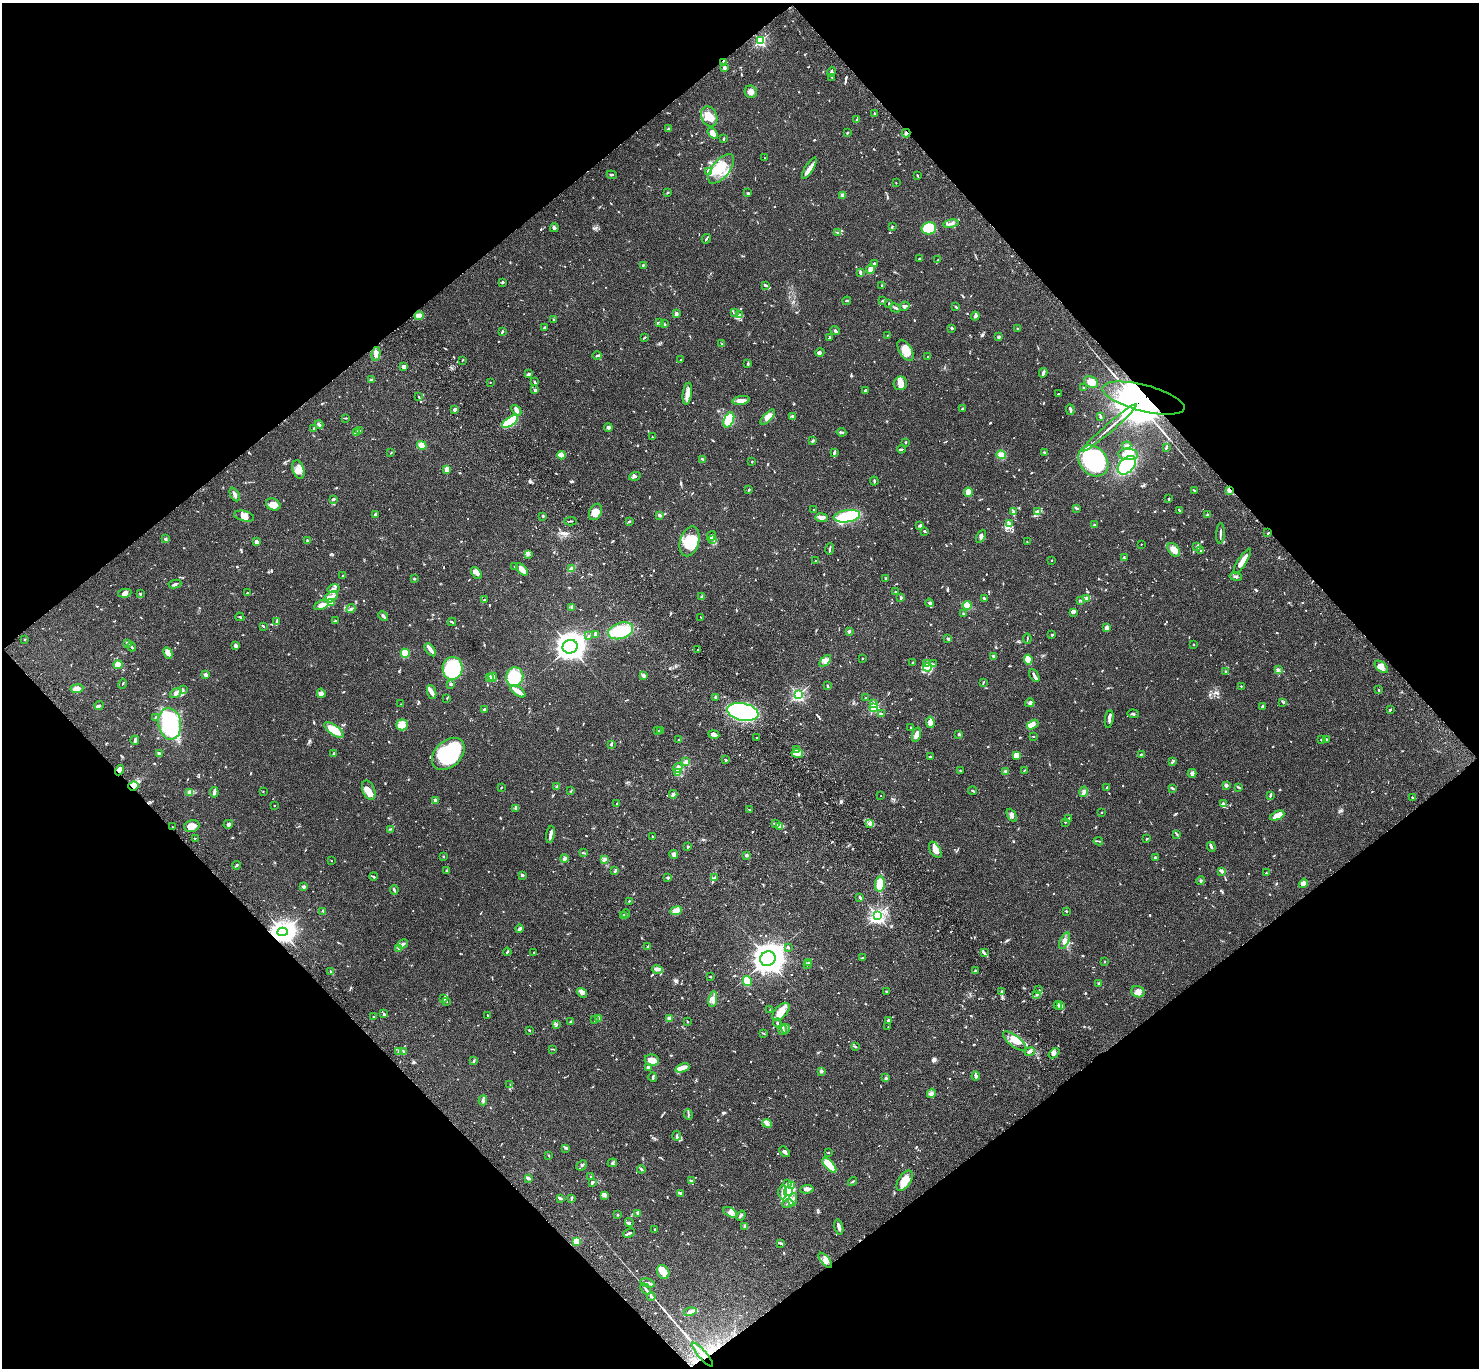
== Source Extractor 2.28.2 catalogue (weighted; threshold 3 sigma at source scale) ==
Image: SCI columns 103-6009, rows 384-5845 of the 6108 x 6088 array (HDU 1 of 3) = the unmasked area's bounding box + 8 px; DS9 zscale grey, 4 x 4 block average (1 PNG px = mean of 4 x 4 image px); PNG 1481 x 1370 px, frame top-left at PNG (2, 3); each listed source drawn as its Kron ellipse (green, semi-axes under 4 px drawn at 4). Shown black and unused: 50% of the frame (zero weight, under 3 of 4 exposures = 6% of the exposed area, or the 3 px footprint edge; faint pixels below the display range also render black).
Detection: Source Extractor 2.28.2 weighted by HDU 2 'WHT'. Background 0.0604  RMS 0.0053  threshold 0.0237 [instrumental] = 3 sigma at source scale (4.5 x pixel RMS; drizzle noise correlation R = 1.50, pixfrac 1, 0.05/0.05 arcsec/px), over >= 5 px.
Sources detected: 1199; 14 inside a brighter object's white glare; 4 cosmic-ray / hot-pixel residue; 4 long thin detections or spike segments (spike, bleed or trail) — neither listed nor drawn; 49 coinciding with a brighter row at this scale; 97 inside a brighter listed object's ellipse — not listed separately; of the other 1031, all 500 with FLUX_AUTO >= 2.06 (the completeness limit of this list) listed and drawn (531 fainter detections not listed), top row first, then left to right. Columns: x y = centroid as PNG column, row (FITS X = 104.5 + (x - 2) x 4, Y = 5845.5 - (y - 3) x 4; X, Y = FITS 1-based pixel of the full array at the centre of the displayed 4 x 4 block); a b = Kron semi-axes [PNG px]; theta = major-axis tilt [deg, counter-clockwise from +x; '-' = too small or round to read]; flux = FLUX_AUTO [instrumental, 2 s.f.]
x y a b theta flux
760 41 2 2 - 460
723 62 4 2 - 4.3
724 68 2 2 - 14
831 72 5 2 - 8.4
832 77 2 2 - 3
751 92 6 6 - 15
875 114 4 2 - 4.4
709 116 10 7 -67 44
856 120 2 2 - 2.5
668 129 3 2 - 6.1
713 133 6 3 -54 29
847 133 2 2 - 3
906 133 4 3 - 5.5
723 139 3 2 - 2.5
765 158 3 2 - 2.2
809 168 12 3 59 24
721 169 18 8 51 65
708 172 3 3 - 5.4
612 175 5 2 - 3
917 175 3 2 - 2.9
896 183 2 2 - 2.2
667 193 3 2 - 2.6
748 193 3 2 - 3
843 195 4 4 - 8.2
951 223 8 3 10 9.9
892 227 3 2 - 2.2
554 228 4 3 - 6.2
929 228 7 6 - 97
838 232 4 2 - 3.2
706 239 5 2 - 4.4
919 259 2 2 - 3.8
938 260 3 2 - 2.8
874 264 2 2 - 9.7
643 265 3 2 - 2.9
871 269 5 3 - 22
860 272 4 2 - 4.8
503 282 2 2 - 3.6
765 285 2 2 - 5
881 286 2 2 - 2.1
847 301 4 2 - 3.1
883 301 2 2 - 2.5
889 303 2 2 - 2.4
905 306 5 3 - 6.5
956 307 3 2 - 3.4
895 308 5 2 - 5.4
735 313 3 2 - 2.2
676 314 2 2 - 39
740 315 2 2 - 4
419 316 4 3 - 27
975 316 4 3 - 8.2
554 320 3 2 - 3.9
659 323 2 2 - 2.5
664 324 3 2 - 3.8
545 328 4 2 - 3.4
952 328 2 2 - 5.4
1017 329 2 2 - 5
835 330 5 2 - 4.7
503 331 3 2 - 3.5
887 335 2 2 - 2.4
999 337 2 2 - 32
644 338 3 2 - 3.1
830 338 3 2 - 3.3
722 344 2 2 - 2.9
905 350 12 6 -59 38
820 352 4 3 - 8.9
376 354 7 3 77 12
597 356 4 2 - 4.7
928 357 2 2 - 3.2
462 360 2 2 - 2.3
681 360 2 2 - 2.9
748 364 3 2 - 3.4
403 367 4 3 - 9.9
1043 373 4 3 - 6.5
529 374 3 2 - 6.8
371 380 3 2 - 7.2
490 382 2 2 - 4.2
535 382 4 2 - 5.3
1091 382 7 5 -28 30
900 383 7 6 - 20
1083 388 3 2 - 2.4
535 390 2 2 - 20
866 390 3 2 - 2.1
687 394 11 4 82 20
1058 394 2 2 - 2.2
419 397 3 2 - 3
1143 398 42 13 -15 12000
741 400 9 4 9 16
963 408 4 2 - 3
455 409 4 2 - 6.1
516 410 6 3 -50 11
1070 410 5 2 - 7.7
1101 416 2 2 - 2.2
768 417 9 4 46 24
793 417 3 2 - 2.3
346 418 3 2 - 2.4
729 420 8 5 68 65
510 422 9 4 34 150
319 425 4 2 - 8.1
608 427 4 3 - 5.8
313 428 2 2 - 2.9
1110 428 36 2 41 320
360 431 4 2 - 6.9
356 432 4 2 - 9.6
841 432 5 2 - 4.3
652 437 3 2 - 2.2
812 441 3 2 - 4.7
905 442 3 2 - 2.4
422 445 5 4 - 70
1127 446 4 3 - 8.8
1166 447 3 2 - 3.7
901 449 4 2 - 5
1044 452 2 2 - 3.3
391 453 3 2 - 2.2
834 453 3 2 - 4
1128 454 10 6 -3 31
561 455 4 3 - 35
1001 455 5 4 - 22
703 460 3 2 - 2.4
1093 461 17 13 -48 420
752 462 2 2 - 2.7
1127 465 11 7 46 180
298 470 9 5 -72 22
447 470 4 2 - 16
635 476 6 2 19 6.2
874 481 4 2 - 4.1
749 489 3 2 - 3.5
1194 490 3 2 - 2.9
1229 490 3 3 - 9.1
968 492 5 4 - 26
235 494 7 3 -64 12
333 499 3 2 - 6.6
1169 499 2 2 - 5
273 504 7 5 -24 23
1077 509 3 2 - 3.3
814 510 3 2 - 2.7
1180 511 3 2 - 3.6
595 512 8 6 64 29
1013 512 3 2 - 4.2
1037 512 3 2 - 6.5
376 514 3 3 - 10
659 515 3 2 - 8.8
1207 515 2 2 - 8.2
244 516 10 5 -13 21
543 516 2 2 - 4.3
847 516 13 6 7 220
822 518 6 3 -8 16
570 521 6 2 4 4
629 521 3 2 - 2.8
1010 523 3 2 - 2.7
920 525 4 2 - 5.5
1095 525 3 2 - 2.9
925 532 2 2 - 2.1
1268 533 2 2 - 2.7
1220 534 10 2 87 7.6
711 536 5 2 - 7.3
981 536 7 3 61 8.7
165 539 4 2 - 4.5
307 540 3 2 - 3.3
712 540 2 2 - 2.6
690 541 15 9 73 87
257 542 3 2 - 11
1027 542 2 2 - 2.1
1141 544 2 2 - 2.1
1197 547 3 2 - 4.1
830 549 5 2 - 5.5
1174 550 8 5 -50 25
1201 551 2 2 - 3.6
528 554 2 2 - 2.4
1124 558 3 2 - 2.9
1052 560 2 2 - 6.3
816 561 4 2 - 2.3
1242 561 14 3 57 36
514 567 3 2 - 2.6
571 568 3 2 - 13
522 569 7 4 -45 24
476 573 7 4 -52 12
343 575 2 2 - 2.4
1236 577 6 2 -12 6.5
885 578 3 2 - 2.4
414 579 2 2 - 18
175 584 6 3 9 7.2
334 589 6 3 13 9.1
895 592 2 2 - 2.9
125 593 7 4 10 11
247 593 2 2 - 5.8
140 594 2 2 - 5.3
331 597 8 4 37 16
702 597 2 2 - 3.2
901 598 2 2 - 6.2
984 598 3 2 - 5
1087 598 3 3 - 9.1
484 600 2 2 - 2.2
1081 600 3 2 - 2.3
331 602 4 3 - 15
929 603 4 3 - 6.2
322 605 8 4 25 18
967 605 4 3 - 42
572 607 4 3 - 5.2
351 609 5 2 - 4.8
1073 612 3 3 - 5.5
963 613 2 2 - 2.2
383 616 5 3 - 5.5
240 617 5 2 - 2.6
701 617 2 2 - 2.3
277 621 3 2 - 4.8
335 621 4 2 - 4.2
452 622 4 2 - 3.4
263 626 3 2 - 3.6
1106 628 3 2 - 15
621 631 13 8 17 120
849 631 2 2 - 7.3
596 634 4 3 - 4.6
1052 635 3 2 - 4
589 636 2 2 - 2.7
1027 638 5 2 - 3.5
948 639 4 2 - 3.8
25 640 2 2 - 3.1
127 643 2 2 - 9.8
1193 644 2 2 - 2.4
236 646 3 3 - 8.5
131 647 5 2 - 7
570 647 7 6 - 2600
430 650 7 2 -51 15
697 650 2 2 - 2.7
168 653 6 3 -63 18
405 653 5 3 - 81
994 656 2 2 - 27
863 658 2 2 - 2.4
1028 659 5 3 - 42
825 661 7 4 45 13
912 663 2 2 - 3
927 663 3 2 - 3.5
933 664 3 2 - 2.9
118 665 4 3 - 38
928 667 4 3 - 9.3
1381 667 8 4 -42 16
452 668 11 10 - 260
1278 670 3 2 - 3.8
1226 672 3 2 - 4.2
206 675 2 2 - 53
644 676 3 3 - 4.7
1034 676 7 2 -61 8.2
493 677 4 3 - 7.7
515 677 9 8 - 160
490 678 4 3 - 6.7
983 682 4 2 - 2.5
123 684 5 2 - 2.6
451 684 3 2 - 5.7
827 686 3 2 - 3.1
1241 686 2 2 - 2.6
77 689 6 4 7 19
183 690 3 2 - 2.4
1378 690 2 2 - 3.4
518 691 9 4 -35 21
432 692 7 3 -70 14
176 693 6 3 34 8.4
321 693 4 3 - 12
798 695 2 2 - 530
716 697 3 3 - 5.6
447 698 3 2 - 2.6
866 698 2 2 - 2.6
1282 702 3 2 - 2.4
873 703 4 2 - 3.8
1030 703 5 3 - 11
401 704 2 2 - 2.3
99 705 4 2 - 8.1
1262 706 2 2 - 5.5
874 707 2 2 - 300
484 709 3 2 - 3.6
1390 710 3 2 - 2.4
743 712 16 8 -11 540
881 714 4 2 - 2.5
1133 714 5 2 - 4.2
155 717 3 2 - 2.1
1109 719 9 2 81 6.9
930 722 6 4 -81 26
170 724 16 11 -81 230
1033 724 6 4 31 13
402 725 6 5 - 16
911 727 2 2 - 3.8
334 730 11 5 -37 49
661 730 3 2 - 5
658 731 2 2 - 2.3
714 734 5 3 - 7.9
959 734 3 2 - 3.1
916 735 7 4 74 17
1033 736 3 2 - 2.6
757 738 2 2 - 2.6
679 739 3 2 - 2.3
1326 739 2 2 - 2.2
135 740 4 2 - 7
1321 740 3 2 - 2.1
611 744 3 2 - 4.2
797 749 4 2 - 3
334 753 3 3 - 3.6
797 753 6 4 -9 14
159 754 3 2 - 10
448 754 19 13 44 250
1141 754 3 2 - 4.4
1016 755 4 3 - 26
931 757 4 2 - 2.6
726 760 2 2 - 4.9
686 762 3 3 - 6.3
1173 762 3 2 - 2.5
678 768 5 2 - 6.8
119 770 5 2 - 11
1024 770 2 2 - 2.2
960 771 3 2 - 2.4
1006 771 3 2 - 3
678 772 3 3 - 20
1192 773 4 3 - 9.9
1226 785 2 2 - 12
133 786 5 4 - 18
556 786 3 2 - 2.2
501 787 2 2 - 2.3
1107 787 3 2 - 3.8
1239 787 2 2 - 3.1
1172 788 4 2 - 3.4
369 790 10 6 -69 34
263 791 2 2 - 2.1
571 791 2 2 - 2.7
973 791 4 2 - 4.2
214 792 5 3 - 6.7
1083 792 5 3 - 6.2
190 793 4 2 - 4.5
673 794 4 2 - 4.3
881 796 2 2 - 3.4
1270 796 3 2 - 4.8
1412 797 2 2 - 2.6
435 800 2 2 - 42
1224 803 4 2 - 4.4
617 804 3 2 - 3.5
274 806 2 2 - 2.1
516 808 3 2 - 3
749 809 2 2 - 2.1
1102 812 2 2 - 2.5
1012 815 7 4 -60 8.7
1277 816 7 3 24 42
1068 818 4 2 - 2.4
1065 822 2 2 - 3.4
775 823 4 2 - 3.3
870 823 4 3 - 6.7
228 824 5 3 - 7.1
192 826 8 5 16 18
780 826 4 2 - 8.9
172 827 3 2 - 2.6
390 829 3 2 - 2.7
550 834 9 2 81 13
1177 834 4 2 - 2.2
653 837 3 2 - 2.3
195 838 2 2 - 2.3
1147 839 2 2 - 3.2
1098 841 5 2 - 2.8
688 847 2 2 - 5
1211 847 5 2 - 5.6
935 850 9 5 -60 19
584 853 3 2 - 2.3
674 855 4 3 - 12
747 855 2 2 - 36
443 856 2 2 - 2.5
1155 857 2 2 - 4.5
564 859 4 3 - 7.5
604 860 3 2 - 4.9
331 861 2 2 - 2.4
237 865 4 2 - 4.3
446 871 2 2 - 3.7
615 871 3 2 - 5.6
1222 871 2 2 - 28
1266 873 2 2 - 6.3
522 875 2 2 - 28
373 876 4 2 - 2.6
668 878 2 2 - 6.4
714 878 3 2 - 3.1
1200 880 4 2 - 3.2
1303 883 5 4 - 14
880 884 7 5 82 42
304 887 4 3 - 6.9
394 890 4 2 - 4.4
860 897 4 2 - 5.5
629 901 2 2 - 3
323 911 3 2 - 3.6
676 911 6 4 22 20
1066 911 3 2 - 2.4
626 914 4 2 - 4.8
623 916 3 2 - 3
877 916 3 2 - 950
519 929 4 3 - 8.2
283 932 5 4 - 1900
1064 941 9 3 64 13
403 944 5 2 - 10
648 946 3 2 - 2.2
788 947 2 2 - 4.7
398 948 2 2 - 3.4
507 952 4 2 - 3.5
534 952 2 2 - 2.2
984 953 4 2 - 4.3
863 958 3 2 - 3.8
768 959 8 7 - 3700
1105 961 2 2 - 3.3
808 962 3 2 - 4.3
807 965 4 2 - 2.7
657 970 5 3 - 8.2
331 971 3 2 - 2.4
975 971 3 2 - 10
710 977 2 2 - 2.5
747 981 5 3 - 73
1099 984 2 2 - 4.8
1039 990 2 2 - 2.1
886 991 3 2 - 2.2
1002 991 3 2 - 3.8
1138 992 7 5 -20 15
582 993 5 3 - 7.8
1037 994 3 2 - 4.1
444 998 4 3 - 4.9
713 999 8 4 80 14
447 1002 2 2 - 2.8
1058 1005 4 2 - 4.3
1061 1006 3 2 - 3.3
770 1010 3 2 - 3.3
781 1012 11 6 46 39
383 1013 3 2 - 2.1
488 1016 3 2 - 3.4
374 1017 3 2 - 2.7
599 1018 3 2 - 4.2
670 1018 2 2 - 65
595 1020 2 2 - 2.5
888 1020 3 2 - 7.2
571 1021 3 2 - 2.8
687 1021 3 2 - 2.2
777 1023 4 3 - 4.4
557 1025 3 2 - 2.6
888 1027 2 2 - 2.7
786 1029 5 2 - 4.1
530 1030 2 2 - 2.3
783 1030 5 2 - 4.8
764 1033 3 2 - 2.1
1014 1041 14 5 -38 28
856 1047 2 2 - 2.3
553 1049 4 2 - 2.3
399 1051 4 2 - 4.1
403 1051 3 2 - 3.8
1030 1052 5 2 - 9.8
1054 1053 6 2 40 7.5
652 1060 7 5 -13 33
474 1061 2 2 - 6.1
648 1067 4 3 - 7.3
682 1068 7 3 21 23
821 1071 3 3 - 4.9
976 1076 4 3 - 7.4
653 1077 5 2 - 3.9
886 1078 3 2 - 3.2
510 1085 4 2 - 2.9
931 1093 5 3 - 8.2
483 1100 5 2 - 5
688 1115 5 2 - 4.6
767 1123 5 2 - 6.6
677 1136 5 2 - 5.6
566 1148 3 2 - 3.9
784 1152 6 3 -48 7.4
828 1153 2 2 - 2.4
549 1155 2 2 - 2.4
612 1163 5 3 - 5.9
582 1165 6 2 44 6.3
829 1165 9 3 -48 130
641 1169 4 2 - 3.4
591 1177 2 2 - 2.4
528 1178 3 2 - 9.7
692 1181 3 2 - 2.3
853 1181 5 2 - 2.4
905 1181 11 6 58 43
592 1182 4 2 - 5.3
788 1183 3 3 - 3.6
791 1185 3 2 - 4
807 1189 7 4 6 9.8
783 1192 7 3 89 12
788 1192 5 4 - 28
680 1193 2 2 - 5.6
604 1195 3 2 - 3.7
561 1198 4 2 - 3.9
571 1198 3 2 - 2.4
793 1199 7 3 79 8.6
788 1204 6 3 15 7.1
730 1212 8 4 -29 13
638 1213 4 2 - 4.4
617 1215 2 2 - 4.6
741 1216 5 2 - 5.1
629 1222 4 2 - 3.7
745 1226 4 2 - 3.2
839 1227 7 2 -76 15
655 1230 3 2 - 3.5
629 1233 6 2 25 6.9
576 1241 4 4 - 19
781 1243 2 2 - 4.8
825 1260 9 4 -51 16
663 1272 7 6 - 28
648 1283 8 2 -15 7.9
646 1289 6 2 -49 6.1
651 1296 4 3 - 6
690 1312 6 3 14 7.4
702 1354 15 2 -49 36
Overlapping masked pixels (flux is a lower limit): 7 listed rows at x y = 906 133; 1143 398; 1229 490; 119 770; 133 786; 283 932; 702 1354
Diffuse or blended objects may show on this block-average render without a row.